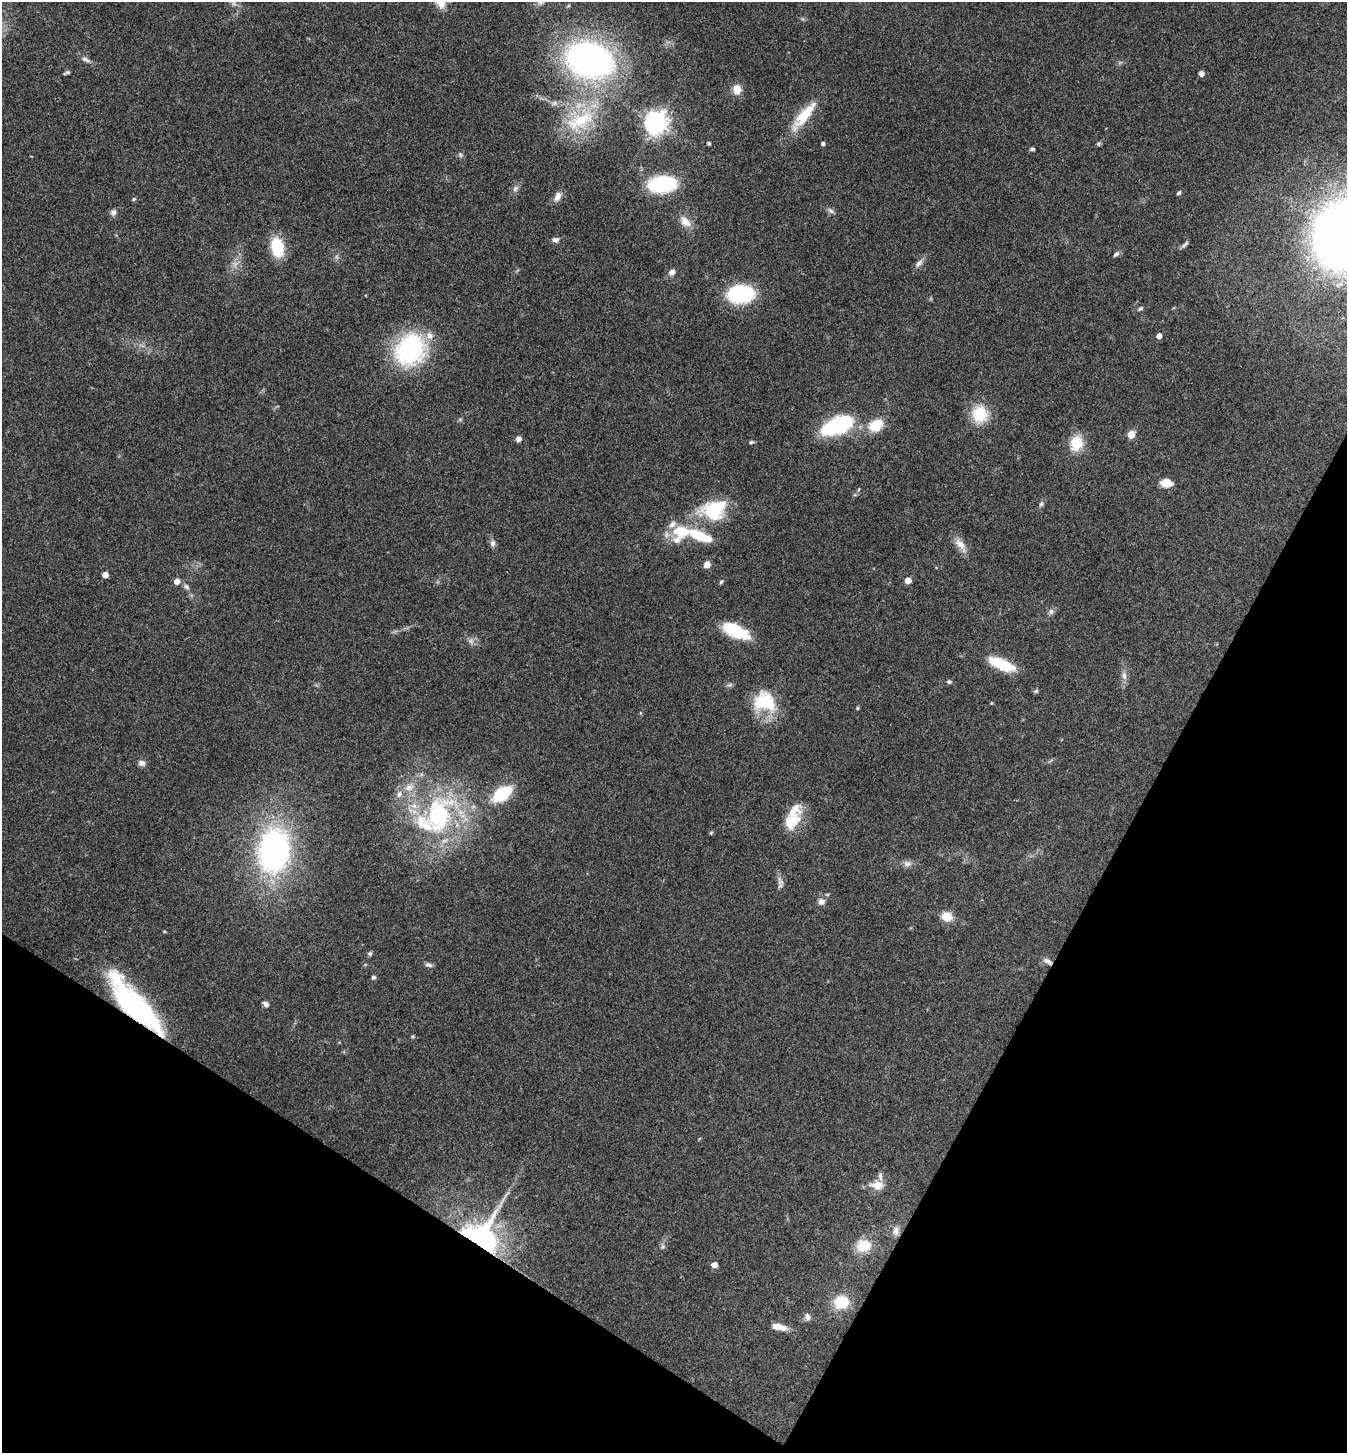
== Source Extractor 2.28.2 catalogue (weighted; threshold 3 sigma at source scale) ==
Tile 15 of 4 x 4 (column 3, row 4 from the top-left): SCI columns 2841-4185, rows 7-1457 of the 5820 x 5813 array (HDU 1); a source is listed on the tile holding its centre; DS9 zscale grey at full resolution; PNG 1349 x 1455 px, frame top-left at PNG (2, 2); no overlay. Shown black and unused: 25% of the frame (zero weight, under 3 of 4 exposures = <1% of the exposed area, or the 3 px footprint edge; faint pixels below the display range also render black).
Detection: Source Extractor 2.28.2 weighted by HDU 2 'WHT'; one run over the whole footprint, this tile lists its part. Background 0.0707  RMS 0.0055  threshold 0.0246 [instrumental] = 3 sigma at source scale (4.5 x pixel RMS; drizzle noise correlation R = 1.50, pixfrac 1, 0.05/0.05 arcsec/px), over >= 5 px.
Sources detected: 103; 2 too faint to see at this stretch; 3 inside a brighter object's white glare — not listed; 9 inside a brighter listed object's ellipse — not listed separately; the other 89 listed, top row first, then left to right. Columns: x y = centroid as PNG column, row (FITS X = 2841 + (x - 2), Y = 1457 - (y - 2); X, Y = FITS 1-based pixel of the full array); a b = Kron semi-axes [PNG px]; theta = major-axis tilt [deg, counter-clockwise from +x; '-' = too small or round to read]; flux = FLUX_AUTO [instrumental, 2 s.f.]
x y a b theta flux
234 2 11 6 72 2
86 59 13 5 -27 2.2
589 60 44 31 -16 180
67 73 9 4 21 1
1201 73 5 4 - 2.9
737 90 11 9 -83 6.2
804 116 43 12 51 18
580 120 46 20 25 31
656 123 8 7 - 430
709 143 4 3 - 0.97
823 143 4 3 - 1.3
1098 144 6 5 - 0.84
1032 149 6 4 6 1.1
460 155 6 5 - 1.1
662 184 23 13 4 50
515 188 9 6 56 1.8
1179 193 5 4 - 1.1
557 197 13 8 64 3.4
134 199 5 5 - 0.69
831 210 10 5 -41 1.5
113 212 8 7 - 1.9
685 222 19 11 -47 5.9
1344 235 33 30 69 890
555 240 9 7 -3 1.7
1185 244 13 4 45 1.3
277 247 16 10 -78 26
1116 254 9 5 38 1.4
919 263 13 6 45 2.4
235 264 7 5 47 2
672 272 7 6 - 2.9
741 294 20 13 4 57
1140 308 8 5 34 1
1159 336 4 4 - 3.4
410 350 40 34 58 58
980 414 21 20 - 16
876 425 13 9 32 17
836 426 31 17 16 51
1131 434 5 5 - 13
518 439 5 4 - 3.1
751 442 6 5 - 0.88
1076 443 20 16 74 11
1166 483 13 8 -1 6.5
1041 504 6 5 - 1.1
714 509 33 26 -4 27
682 531 27 14 -2 20
708 539 10 7 -50 3.4
492 543 8 7 - 2
960 545 22 9 -55 5.6
707 564 8 7 - 3.4
105 575 4 4 - 4.6
908 580 5 4 - 6.2
177 581 5 5 - 4.1
721 582 6 4 53 0.79
186 587 9 5 -45 1.6
1051 611 9 6 75 1.7
736 631 31 13 -25 21
1001 664 27 9 -22 22
1124 676 12 6 -80 2.6
949 682 6 5 - 1.1
1036 691 6 5 - 0.87
764 701 28 22 -15 24
857 708 4 3 - 0.66
142 763 9 7 -14 2.2
399 794 10 7 62 2.8
502 794 15 8 36 36
438 815 58 38 75 86
791 821 28 18 54 13
711 833 5 5 - 0.64
274 851 40 28 82 140
907 864 10 8 -1 2.4
821 901 9 8 - 2.6
947 917 10 9 - 8.5
370 954 6 5 - 1
1048 961 12 6 -34 2.4
429 965 10 5 -15 1.6
373 977 6 5 - 1
266 1004 7 5 -40 1.9
138 1009 80 20 -49 98
413 1036 5 4 - 0.64
877 1185 16 10 -2 6.7
501 1203 24 3 63 3.5
895 1231 12 8 78 3
480 1239 24 21 -28 170
863 1246 16 13 14 12
662 1247 8 4 59 1.2
715 1265 5 5 - 4.4
841 1302 13 11 9 19
807 1317 10 6 -69 1.8
779 1327 18 7 -12 6.1
Overlapping masked pixels (flux is a lower limit): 3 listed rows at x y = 1048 961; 138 1009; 480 1239
Isophote crosses this tile's border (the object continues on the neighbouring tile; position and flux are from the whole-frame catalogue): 2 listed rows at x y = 234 2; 1344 235